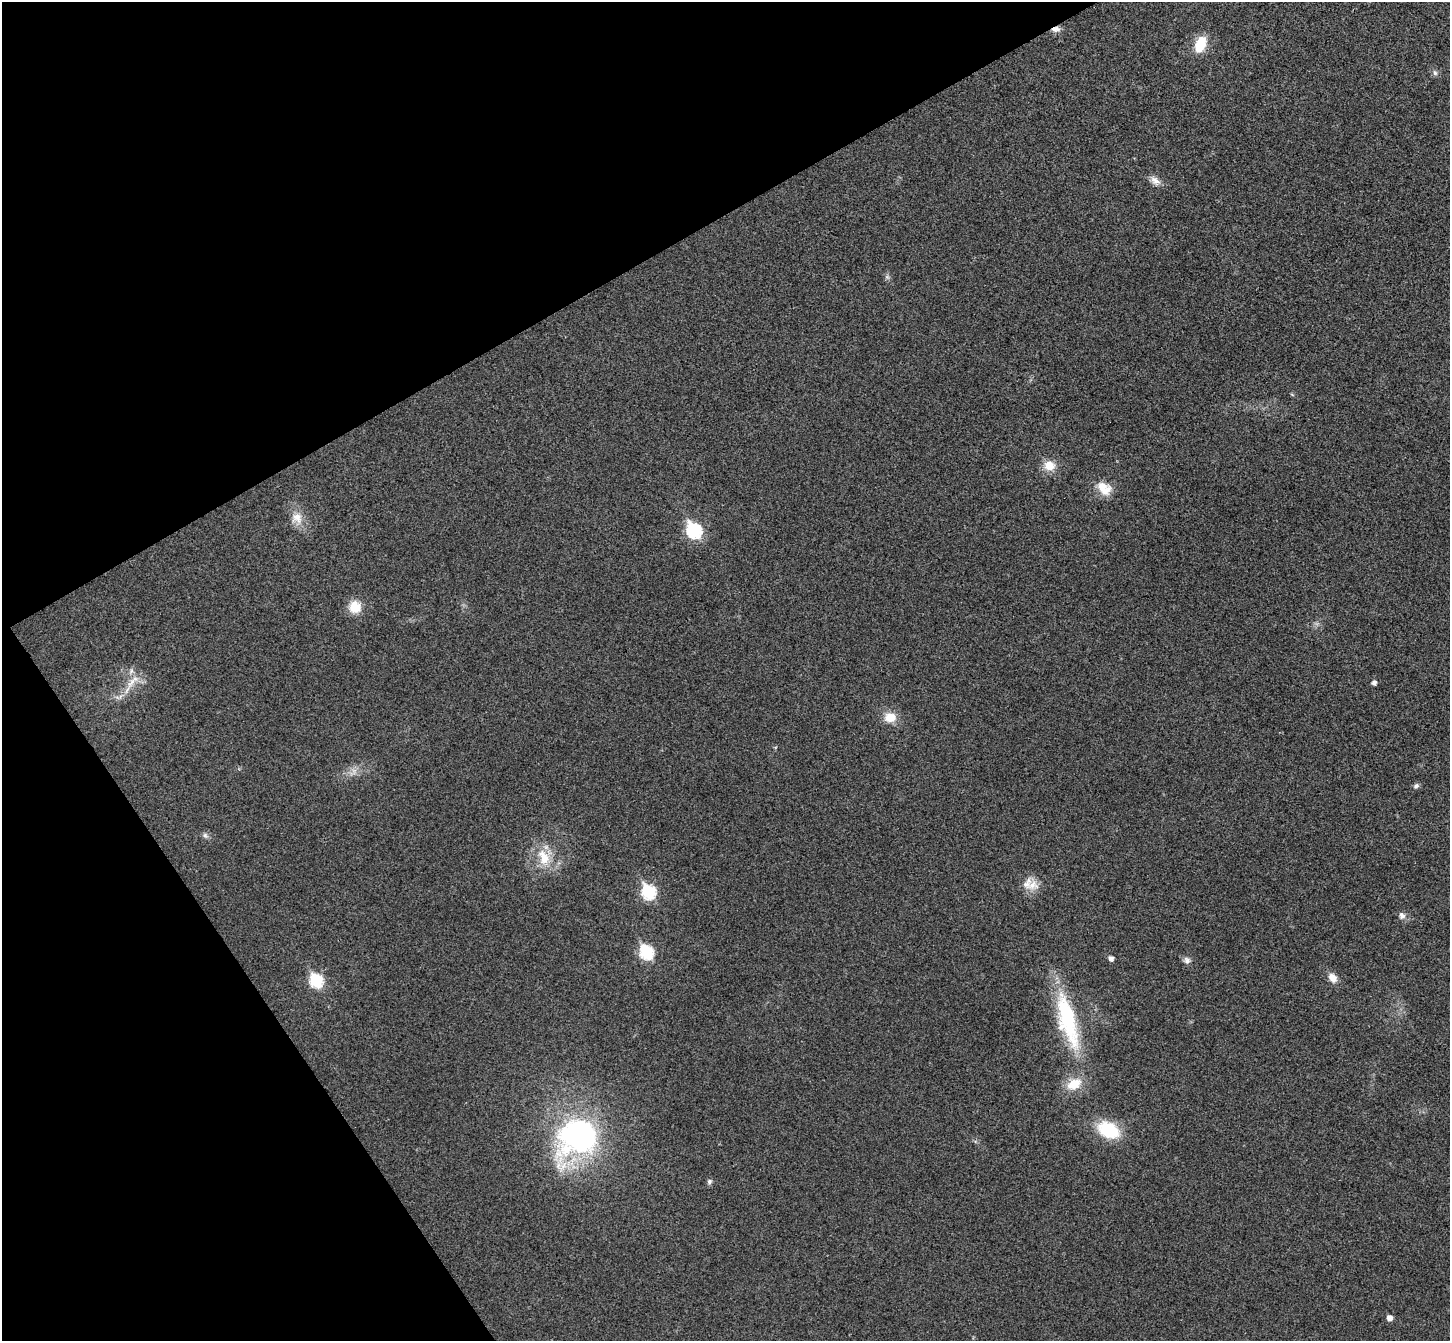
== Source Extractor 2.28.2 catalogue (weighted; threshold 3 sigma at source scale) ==
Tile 5 of 4 x 4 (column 1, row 2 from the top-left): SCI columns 51-1498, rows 2871-4209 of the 5898 x 5875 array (HDU 1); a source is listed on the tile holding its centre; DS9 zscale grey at full resolution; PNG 1452 x 1343 px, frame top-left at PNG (2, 2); no overlay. Shown black and unused: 27% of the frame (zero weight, under 3 of 4 exposures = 6% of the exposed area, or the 3 px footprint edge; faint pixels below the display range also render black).
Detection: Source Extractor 2.28.2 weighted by HDU 2 'WHT'; one run over the whole footprint, this tile lists its part. Background 0.0533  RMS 0.0066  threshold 0.0295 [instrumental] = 3 sigma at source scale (4.5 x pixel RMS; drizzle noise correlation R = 1.50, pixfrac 1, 0.05/0.05 arcsec/px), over >= 5 px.
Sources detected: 33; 1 too faint to see at this stretch — not listed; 2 inside a brighter listed object's ellipse — not listed separately; the other 30 listed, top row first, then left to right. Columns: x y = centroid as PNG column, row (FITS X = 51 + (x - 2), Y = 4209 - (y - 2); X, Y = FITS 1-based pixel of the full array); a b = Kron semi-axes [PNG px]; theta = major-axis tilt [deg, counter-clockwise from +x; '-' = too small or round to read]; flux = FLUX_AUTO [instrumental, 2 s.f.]
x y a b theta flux
1056 29 12 7 5 3.6
1200 44 19 11 69 17
1435 73 8 6 -73 1.7
1155 181 16 9 -42 4.7
1049 466 13 12 - 9.8
1104 488 21 15 -37 11
297 518 18 15 -56 9.6
694 531 8 7 - 100
355 607 15 15 - 11
131 682 19 9 50 8.6
1374 683 4 4 - 2.8
890 717 13 10 2 11
353 772 15 7 45 4.8
1416 786 8 6 37 1.8
205 835 9 7 -39 2
544 857 27 16 -68 18
1032 885 17 16 - 9.4
649 892 8 7 - 78
1402 916 11 8 -63 3.1
646 952 7 6 - 75
1111 958 5 4 - 3.3
1187 960 10 9 - 2.8
1333 978 12 9 -53 5.8
316 981 7 6 - 69
1067 1020 70 19 -75 71
1074 1084 20 14 26 15
1109 1130 20 13 -28 39
579 1136 51 44 39 160
709 1181 8 6 67 1.7
1389 1318 5 5 - 4.4
Overlapping masked pixels (flux is a lower limit): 1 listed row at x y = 1056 29